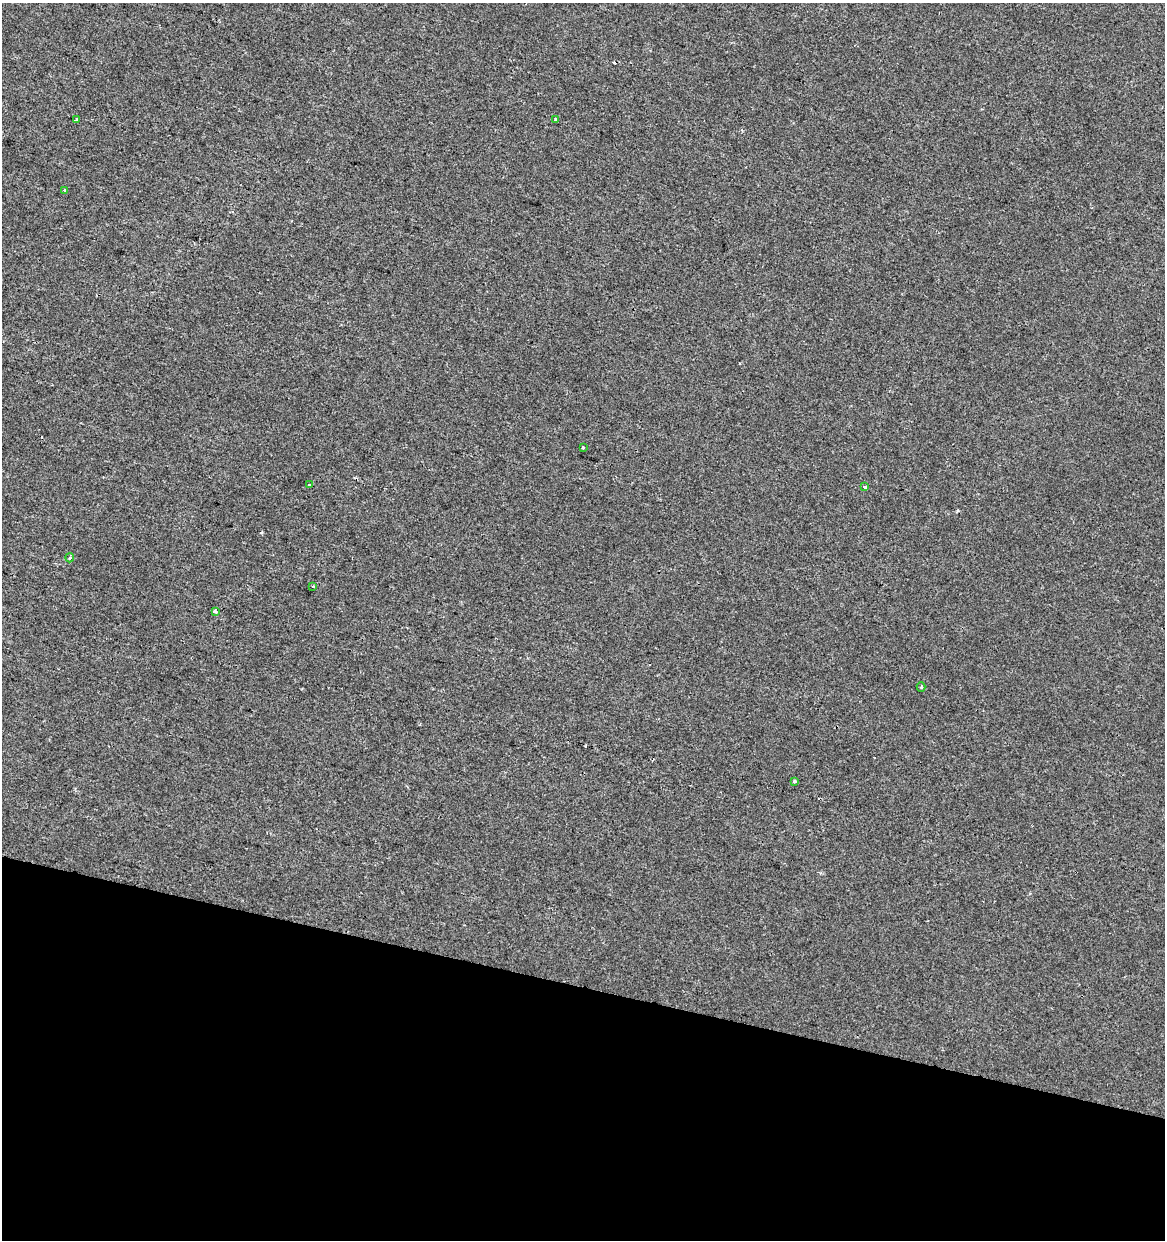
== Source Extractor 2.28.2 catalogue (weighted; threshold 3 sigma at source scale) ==
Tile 15 of 4 x 4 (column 3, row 4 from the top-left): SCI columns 2610-3772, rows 1-1238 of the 5158 x 4958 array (HDU 1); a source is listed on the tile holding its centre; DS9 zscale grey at full resolution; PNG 1167 x 1242 px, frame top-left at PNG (2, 3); each listed source drawn as its Kron ellipse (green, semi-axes under 4 px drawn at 4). Shown black and unused: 20% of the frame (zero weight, under 2 of 3 exposures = <1% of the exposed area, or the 3 px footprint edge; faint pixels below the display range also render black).
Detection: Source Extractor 2.28.2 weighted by HDU 2 'WHT'; one run over the whole footprint, this tile lists its part. Background -5.27e-04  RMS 0.0042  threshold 0.019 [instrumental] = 3 sigma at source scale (4.5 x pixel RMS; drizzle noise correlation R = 1.50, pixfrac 1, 0.0396/0.0396 arcsec/px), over >= 5 px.
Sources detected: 16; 5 cosmic-ray / hot-pixel residue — neither listed nor drawn; the other 11 listed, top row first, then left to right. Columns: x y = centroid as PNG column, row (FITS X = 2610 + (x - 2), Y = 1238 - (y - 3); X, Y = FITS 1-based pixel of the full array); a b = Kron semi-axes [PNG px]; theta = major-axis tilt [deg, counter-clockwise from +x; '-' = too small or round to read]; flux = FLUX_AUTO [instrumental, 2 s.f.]
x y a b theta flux
76 119 3 2 - 0.72
556 120 3 3 - 1.2
65 190 3 2 - 1
583 447 3 3 - 2.5
309 485 3 2 - 0.72
865 487 3 3 - 2.7
70 558 4 3 - 0.53
312 586 3 3 - 0.88
215 611 4 3 - 2.2
921 687 4 4 - 0.44
794 781 3 3 - 0.75